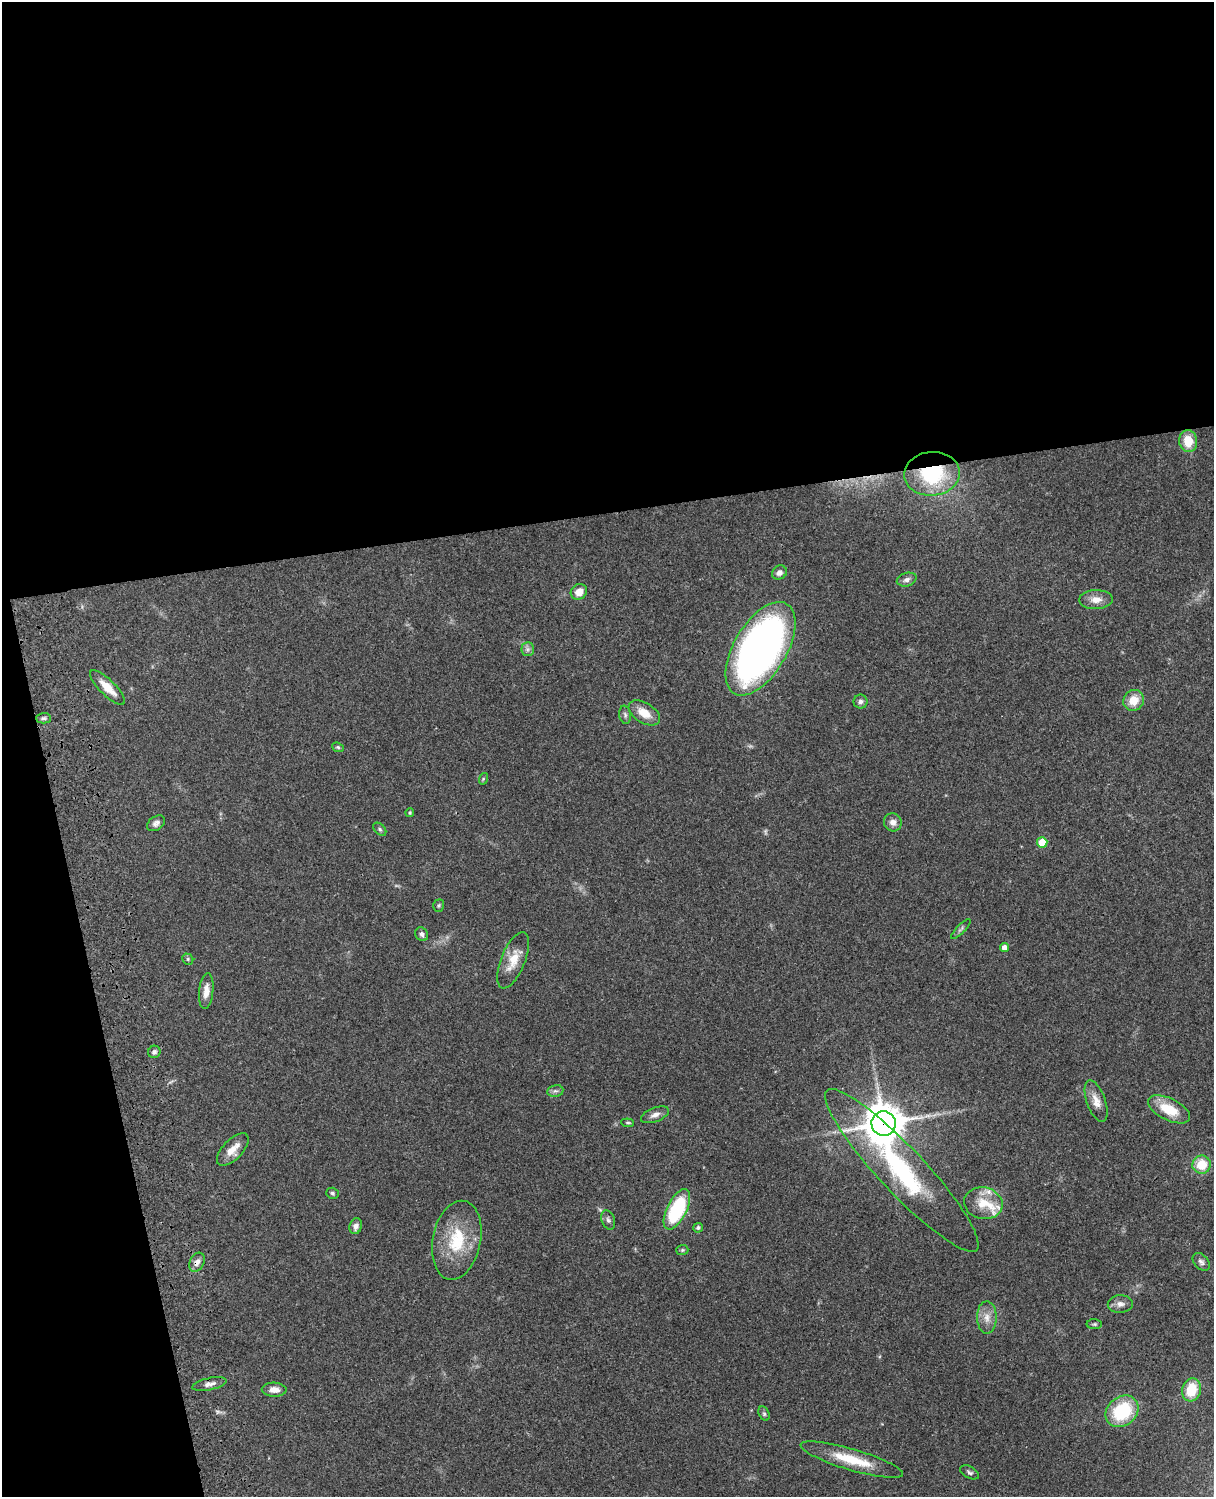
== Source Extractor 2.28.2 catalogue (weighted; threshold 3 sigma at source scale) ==
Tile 1 of 4 x 3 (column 1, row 1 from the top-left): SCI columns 122-1333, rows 3268-4762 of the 5088 x 4926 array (HDU 1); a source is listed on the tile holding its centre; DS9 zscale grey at full resolution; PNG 1216 x 1499 px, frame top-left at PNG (2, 2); each listed source drawn as its Kron ellipse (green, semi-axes under 4 px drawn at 4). Shown black and unused: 39% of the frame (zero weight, under 3 of 4 exposures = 6% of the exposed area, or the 3 px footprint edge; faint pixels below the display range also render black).
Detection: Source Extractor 2.28.2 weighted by HDU 2 'WHT'; one run over the whole footprint, this tile lists its part. Background 0.103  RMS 0.0065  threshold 0.0292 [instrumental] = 3 sigma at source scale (4.5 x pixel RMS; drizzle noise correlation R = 1.50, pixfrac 1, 0.05/0.05 arcsec/px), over >= 5 px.
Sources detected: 62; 1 too faint to see at this stretch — neither listed nor drawn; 3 inside a brighter listed object's ellipse — not listed separately; the other 58 listed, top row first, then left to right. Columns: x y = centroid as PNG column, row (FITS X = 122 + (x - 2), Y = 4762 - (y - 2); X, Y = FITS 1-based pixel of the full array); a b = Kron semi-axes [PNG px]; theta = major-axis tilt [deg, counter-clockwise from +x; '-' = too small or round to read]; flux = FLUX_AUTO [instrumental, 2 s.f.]
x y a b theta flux
1188 441 11 9 -82 13
932 474 28 22 4 51
779 573 8 6 36 3.3
907 580 10 6 17 2.9
579 592 8 7 - 6.2
1096 600 17 9 2 6.3
528 649 7 6 - 1.9
760 649 52 26 59 360
108 688 23 7 -45 9.7
1134 700 11 10 - 10
860 702 7 7 - 2.1
644 713 17 10 -33 10
625 715 9 5 -80 1.6
43 718 7 5 1 1.5
338 747 6 4 -21 1
483 779 6 4 73 0.83
410 813 4 3 - 0.75
893 822 9 8 - 3.9
156 823 10 6 34 2.5
380 829 8 5 -46 1.5
1042 842 5 5 - 15
439 906 6 5 - 0.99
961 929 13 4 46 1.6
422 934 7 6 - 2.2
1004 948 4 4 - 4.1
188 959 6 5 - 1
513 960 30 12 68 12
206 991 18 7 84 5.6
154 1052 6 6 - 1.8
555 1091 8 6 10 1.9
1096 1101 22 9 -70 6.8
1169 1109 23 11 -26 18
655 1115 15 7 21 3.5
628 1123 6 4 -5 0.89
884 1124 12 12 - 1600
233 1150 20 10 46 7.6
1202 1165 9 9 - 15
902 1170 109 23 -47 94
332 1193 6 5 - 1.2
983 1203 19 16 -12 13
677 1209 22 10 63 53
608 1220 10 6 -70 2
356 1226 8 6 74 2.8
698 1228 5 4 - 1.4
457 1240 40 24 79 31
682 1250 6 5 - 0.99
197 1262 10 7 62 3.7
1201 1262 10 7 -47 2.3
1120 1304 12 9 2 4
987 1317 16 10 90 6.3
1094 1324 8 5 -2 1.1
209 1384 17 6 12 3.8
274 1390 12 7 -2 4.5
1191 1390 12 9 74 17
1122 1411 18 14 39 37
764 1414 7 5 -63 1.2
852 1460 53 10 -16 23
970 1472 10 6 -30 1.7
Overlapping masked pixels (flux is a lower limit): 3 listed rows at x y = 932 474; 884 1124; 197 1262